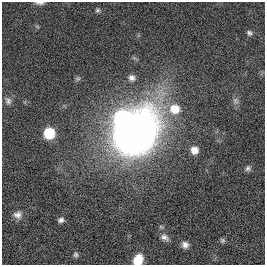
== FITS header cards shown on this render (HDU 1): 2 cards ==
NAXIS1  =                  263
NAXIS2  =                  263

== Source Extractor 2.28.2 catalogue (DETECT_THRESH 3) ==
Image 263 x 263 px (HDU 1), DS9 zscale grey, 1 PNG px = 1 image px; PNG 267 x 267 px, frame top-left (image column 1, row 263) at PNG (2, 2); no overlay
Background 0.00314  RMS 0.037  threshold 0.11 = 3 sigma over >= 5 px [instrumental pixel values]
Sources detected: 20; all 20 listed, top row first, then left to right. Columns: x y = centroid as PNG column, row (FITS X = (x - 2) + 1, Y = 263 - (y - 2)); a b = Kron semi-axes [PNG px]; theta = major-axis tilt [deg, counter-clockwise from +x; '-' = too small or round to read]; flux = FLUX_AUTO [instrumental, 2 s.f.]
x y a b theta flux
40 3 13 4 -1 7.5
98 10 6 5 - 4.3
249 33 7 6 - 6.4
132 78 9 8 - 12
77 79 8 5 7 5.1
8 101 9 8 - 9.5
236 101 9 8 - 9.4
175 109 13 12 - 54
122 117 10 10 - 290
49 133 8 8 - 110
134 134 31 24 43 2500
194 150 8 8 - 25
248 168 8 7 - 7.1
18 215 11 10 - 15
61 220 7 6 - 8.3
164 237 13 8 -32 13
222 240 7 6 - 5.1
185 245 8 7 - 13
76 255 7 7 - 5.8
138 260 10 8 60 51
At the frame edge (FLAGS 8, measured only in part): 2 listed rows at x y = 40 3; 138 260